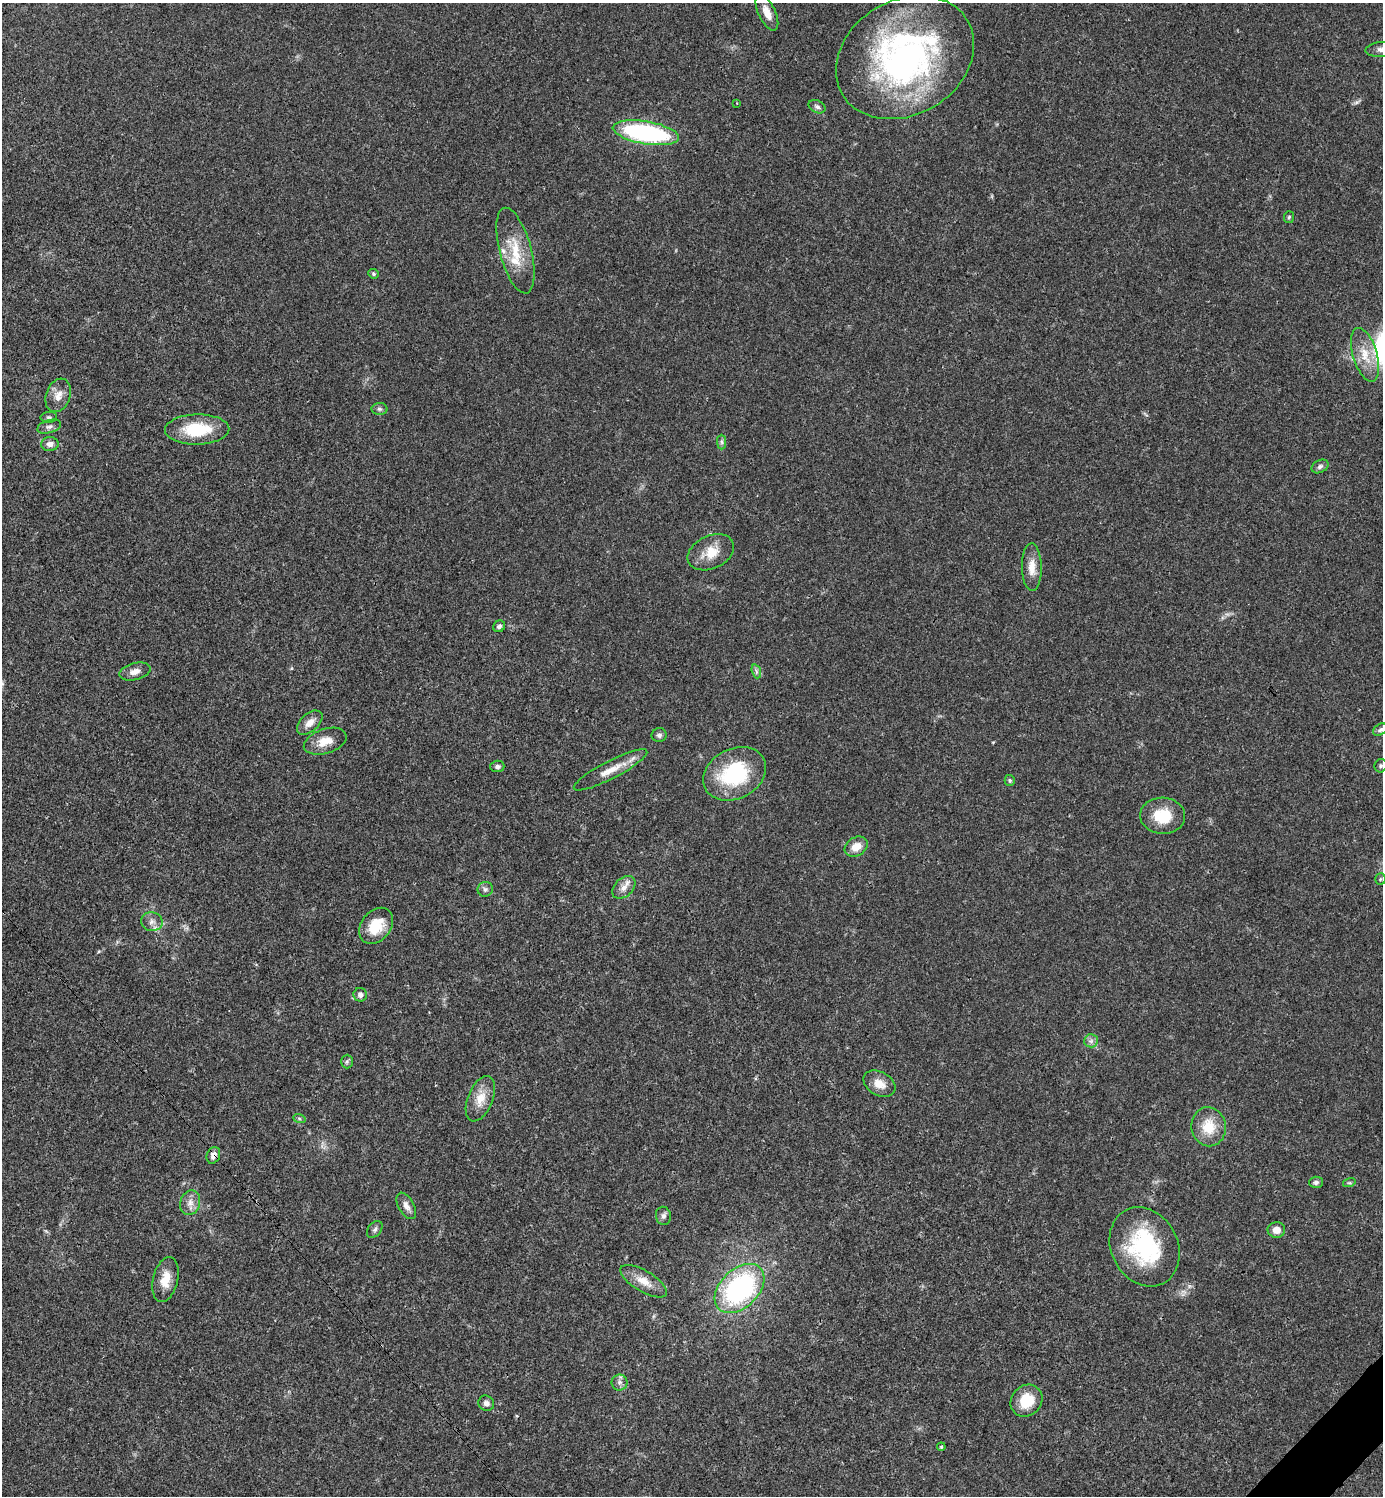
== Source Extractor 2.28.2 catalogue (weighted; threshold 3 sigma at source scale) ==
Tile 6 of 4 x 4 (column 2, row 2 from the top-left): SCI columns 1680-3060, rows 2989-4482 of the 5980 x 5981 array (HDU 1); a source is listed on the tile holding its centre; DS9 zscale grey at full resolution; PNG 1385 x 1498 px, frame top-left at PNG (2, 3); each listed source drawn as its Kron ellipse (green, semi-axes under 4 px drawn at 4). Shown black and unused: <1% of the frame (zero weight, under 3 of 4 exposures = <1% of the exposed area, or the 3 px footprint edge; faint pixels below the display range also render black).
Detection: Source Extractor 2.28.2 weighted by HDU 2 'WHT'; one run over the whole footprint, this tile lists its part. Background 0.0207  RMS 0.0022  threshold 0.00989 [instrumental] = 3 sigma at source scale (4.5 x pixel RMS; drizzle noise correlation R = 1.50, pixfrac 1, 0.05/0.05 arcsec/px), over >= 5 px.
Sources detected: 64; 2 inside a brighter listed object's ellipse — not listed separately; the other 62 listed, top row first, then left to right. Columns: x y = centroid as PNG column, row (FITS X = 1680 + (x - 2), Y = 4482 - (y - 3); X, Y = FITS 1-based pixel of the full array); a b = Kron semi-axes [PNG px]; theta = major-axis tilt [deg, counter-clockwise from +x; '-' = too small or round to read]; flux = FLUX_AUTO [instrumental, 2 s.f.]
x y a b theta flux
767 12 19 8 -65 2.5
1382 49 16 7 4 1.3
905 57 73 57 31 77
737 103 3 3 - 0.21
817 107 9 6 -26 0.64
646 133 33 11 -10 36
1289 217 6 5 - 0.36
515 251 44 16 -75 7.4
373 274 5 4 - 0.32
1365 355 28 12 -73 4.6
58 395 17 12 71 2.3
379 409 8 6 -2 0.58
49 417 8 5 8 0.44
49 427 12 6 16 0.8
197 429 32 15 1 9.6
722 442 7 4 -89 0.5
50 444 9 7 2 1.2
1320 466 9 6 27 0.69
711 552 24 16 25 4.5
1032 567 24 10 -89 2.8
499 626 6 5 - 0.59
135 671 16 8 14 1.6
756 671 7 4 -72 0.5
310 723 15 9 42 2
1380 730 8 5 32 0.57
659 735 7 7 - 0.62
325 741 22 12 18 3.3
497 766 7 6 - 0.59
1381 766 7 6 - 0.44
610 770 41 9 27 3.9
735 774 33 25 27 17
1010 780 5 5 - 0.34
1163 816 22 18 -3 6.8
856 847 12 9 31 2.6
1380 879 6 5 - 0.34
624 887 13 9 42 1.6
485 889 8 7 - 0.62
152 922 11 9 -11 1.4
376 926 20 14 51 5.5
360 995 7 6 - 0.97
1091 1041 7 6 - 0.75
347 1062 7 6 - 0.43
879 1084 17 11 -29 2.7
480 1099 24 12 68 3.8
299 1118 6 4 -20 0.36
1209 1127 20 17 -80 5.8
213 1155 8 6 66 1.1
1316 1182 7 5 2 0.54
1349 1183 6 4 17 0.3
190 1203 12 10 72 1.7
406 1206 14 7 -61 1.4
663 1216 9 7 -77 0.77
375 1229 9 6 51 0.65
1276 1230 9 8 - 1.8
1144 1247 41 33 -63 23
165 1279 23 12 77 3.8
644 1281 26 10 -31 3.3
740 1288 29 19 44 40
619 1382 8 8 - 0.88
1027 1401 17 15 48 5.9
486 1403 8 7 - 0.85
941 1447 4 3 - 0.24
Overlapping masked pixels (flux is a lower limit): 1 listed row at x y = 213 1155
Isophote crosses this tile's border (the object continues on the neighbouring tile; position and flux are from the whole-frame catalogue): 1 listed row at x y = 1382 49